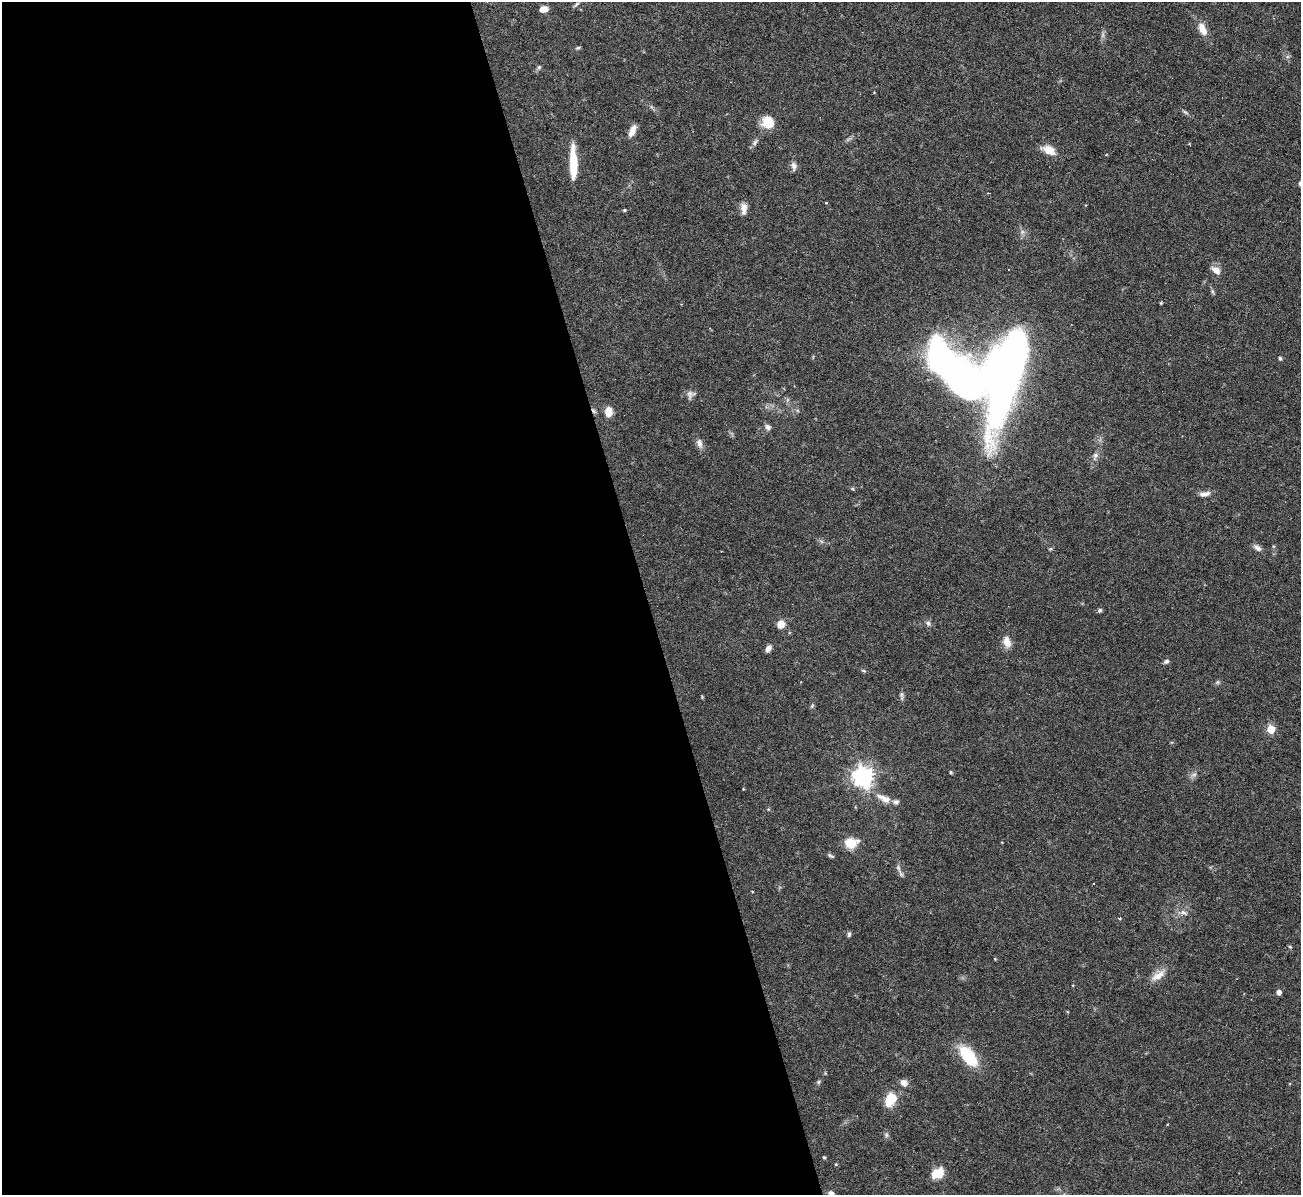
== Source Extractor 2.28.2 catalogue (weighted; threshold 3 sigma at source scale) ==
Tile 9 of 4 x 4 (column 1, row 3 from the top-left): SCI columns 1-1299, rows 1338-2530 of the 5199 x 5182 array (HDU 1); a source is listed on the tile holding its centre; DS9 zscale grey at full resolution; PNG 1303 x 1197 px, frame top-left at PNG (2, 2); no overlay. Shown black and unused: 50% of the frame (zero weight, under 3 of 6 exposures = <1% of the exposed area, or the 3 px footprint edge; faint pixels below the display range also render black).
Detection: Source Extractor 2.28.2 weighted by HDU 2 'WHT'; one run over the whole footprint, this tile lists its part. Background 0.0842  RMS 0.0032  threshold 0.0132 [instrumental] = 3 sigma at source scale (4.09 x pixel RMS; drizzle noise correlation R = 1.36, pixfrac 0.8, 0.05/0.05 arcsec/px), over >= 5 px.
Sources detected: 63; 1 inside a brighter object's white glare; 1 cosmic-ray / hot-pixel residue — not listed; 2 inside a brighter listed object's ellipse — not listed separately; the other 59 listed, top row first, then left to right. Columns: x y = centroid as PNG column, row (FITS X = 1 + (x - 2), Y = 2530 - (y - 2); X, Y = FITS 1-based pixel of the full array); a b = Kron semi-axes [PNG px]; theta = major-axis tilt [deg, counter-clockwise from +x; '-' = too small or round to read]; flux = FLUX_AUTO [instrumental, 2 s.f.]
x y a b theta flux
576 4 11 4 48 0.57
543 9 8 6 4 2.3
1202 29 19 9 -64 3.2
578 48 6 4 20 0.44
539 67 6 5 - 0.47
1185 112 7 4 -44 0.55
768 122 14 13 - 5.4
632 131 14 6 64 2.4
755 143 9 5 53 0.85
1049 150 11 7 -30 5.1
573 162 35 7 -89 9
794 166 12 7 -84 1.3
988 193 3 2 - 0.26
826 203 3 2 - 0.24
744 208 14 7 -87 2.1
624 210 4 4 - 0.34
1216 270 12 8 -39 2.3
1212 291 8 3 -71 0.51
1280 358 5 4 - 0.47
1005 368 92 30 77 210
690 394 11 8 -82 1.3
608 412 10 7 88 3.4
768 427 8 7 - 0.97
699 443 13 7 -79 1.5
1095 455 8 7 - 0.99
1205 494 15 6 9 1.6
1257 548 12 6 -39 1.3
1099 610 5 5 - 0.57
928 623 7 6 - 0.86
781 624 8 7 - 2.8
1007 642 15 9 -74 2.6
768 649 9 5 56 1.4
1166 661 7 5 24 0.69
863 671 7 3 -19 0.38
1217 682 6 5 - 0.5
901 695 13 4 -84 0.78
812 706 7 4 46 0.45
1271 729 5 5 - 9.9
951 772 4 4 - 0.42
1194 775 9 4 9 0.75
863 777 8 7 - 180
885 799 13 10 -26 2.4
851 843 10 8 5 8.3
831 856 10 4 -27 0.59
898 868 10 5 -69 1
1183 912 10 6 -13 1.4
1120 918 4 3 - 0.37
849 934 6 4 88 0.63
1158 976 23 9 34 3.1
1279 992 5 4 - 1.5
968 1056 28 13 -52 12
818 1082 5 5 - 0.47
904 1083 8 7 - 1.9
891 1099 13 10 61 8.3
886 1135 7 5 -71 0.67
824 1157 4 3 - 0.42
836 1164 4 3 - 0.27
937 1173 15 10 28 5
831 1193 8 6 -18 1.2
Isophote crosses this tile's border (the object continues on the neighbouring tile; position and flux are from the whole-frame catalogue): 1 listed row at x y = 831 1193